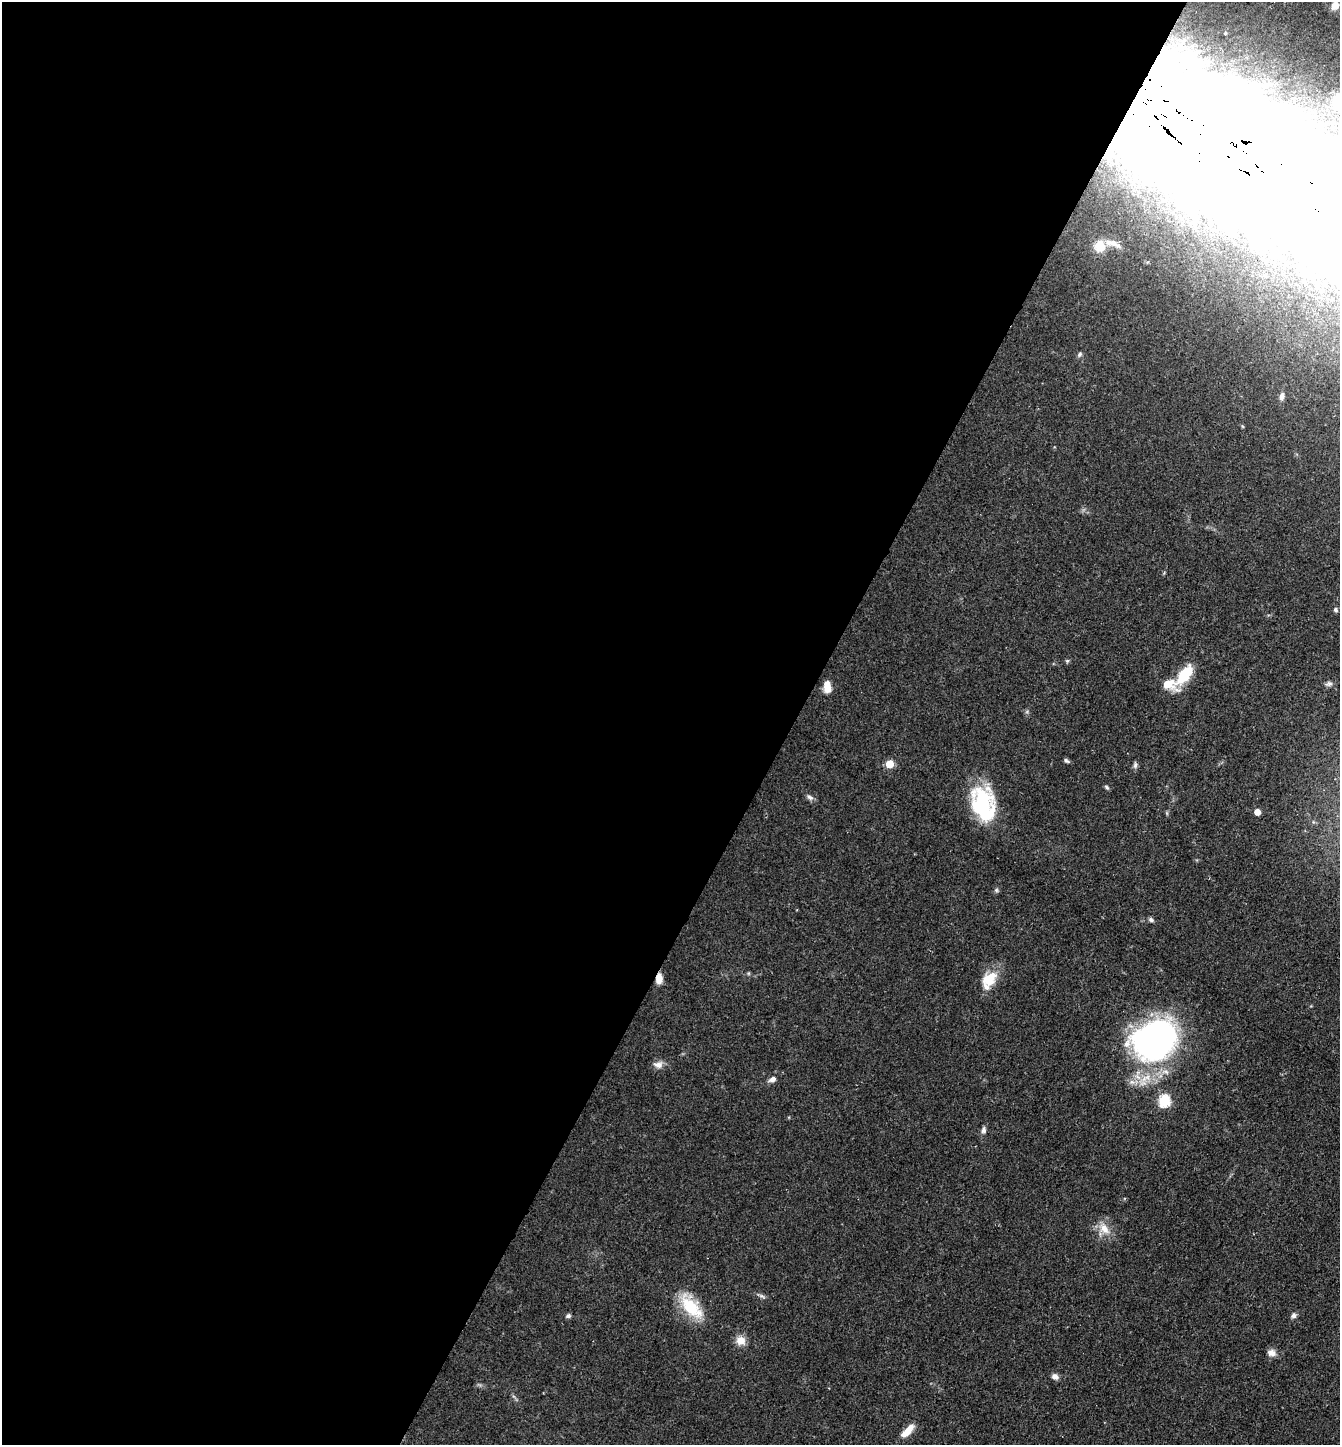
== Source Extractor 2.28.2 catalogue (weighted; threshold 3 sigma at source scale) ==
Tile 5 of 4 x 4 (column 1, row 2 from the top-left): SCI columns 148-1485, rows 2890-4332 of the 5783 x 5776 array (HDU 1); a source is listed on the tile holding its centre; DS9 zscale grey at full resolution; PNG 1342 x 1447 px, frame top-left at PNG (2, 2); no overlay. Shown black and unused: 59% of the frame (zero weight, under 2 of 3 exposures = <1% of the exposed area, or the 3 px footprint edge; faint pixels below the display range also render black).
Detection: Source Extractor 2.28.2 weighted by HDU 2 'WHT'; one run over the whole footprint, this tile lists its part. Background 0.0527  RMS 0.005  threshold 0.0226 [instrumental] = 3 sigma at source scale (4.5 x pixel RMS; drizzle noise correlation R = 1.50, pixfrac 1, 0.05/0.05 arcsec/px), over >= 5 px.
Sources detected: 40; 2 inside a brighter object's white glare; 1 long thin detection or spike segment (spike, bleed or trail) — not listed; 1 inside a brighter listed object's ellipse — not listed separately; the other 36 listed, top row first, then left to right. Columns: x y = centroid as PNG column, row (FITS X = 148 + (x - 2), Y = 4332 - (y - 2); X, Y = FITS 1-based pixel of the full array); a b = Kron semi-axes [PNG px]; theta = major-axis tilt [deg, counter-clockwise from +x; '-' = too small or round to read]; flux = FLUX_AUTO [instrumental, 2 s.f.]
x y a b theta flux
1335 5 8 6 52 5.5
1225 33 3 3 - 0.95
1100 246 15 14 - 12
1080 354 7 5 36 1
1282 396 9 6 75 2
1335 610 5 5 - 1
1067 661 5 5 - 0.74
1185 675 24 10 55 22
1167 684 10 7 -5 11
1329 684 10 6 12 1.6
827 687 13 8 -83 6.1
1066 761 8 4 -37 0.98
889 764 5 5 - 12
1135 765 10 5 80 1.3
1107 787 7 4 -45 0.92
810 797 10 6 -38 1.6
983 804 37 23 -75 45
1257 812 5 4 - 6.4
996 890 6 5 - 0.88
1151 920 7 5 -30 1.2
659 978 11 6 83 5
989 978 22 15 41 12
1154 1040 41 33 32 210
658 1065 13 9 9 3.3
772 1079 10 6 26 2.2
1164 1101 6 6 - 50
983 1130 9 6 72 1.7
1104 1229 18 11 -49 6.7
762 1296 10 4 -32 1.3
691 1307 37 17 -48 19
1294 1315 7 7 - 1.6
568 1316 7 5 27 1.1
741 1340 12 10 -36 5.1
1271 1353 11 9 -9 3.1
1055 1376 8 6 -32 2.4
907 1431 18 7 45 6.8
Overlapping masked pixels (flux is a lower limit): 1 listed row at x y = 659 978